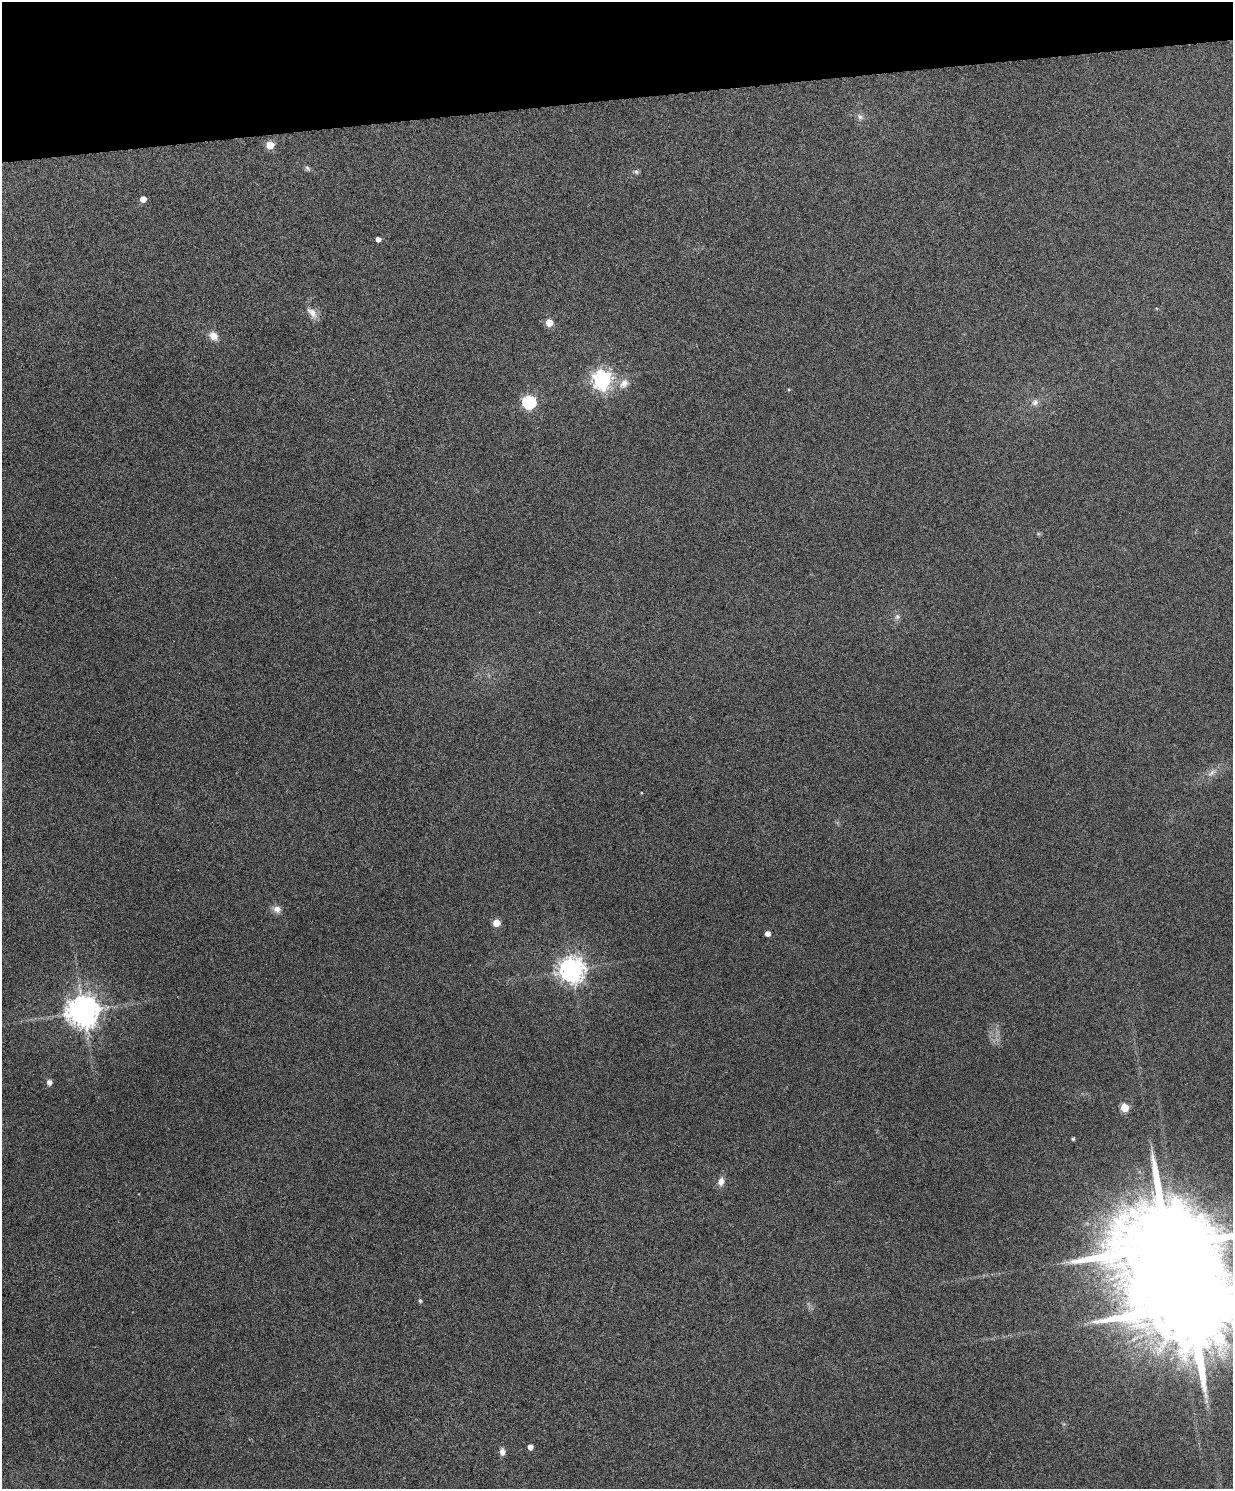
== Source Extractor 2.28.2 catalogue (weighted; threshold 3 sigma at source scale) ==
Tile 3 of 4 x 3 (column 3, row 1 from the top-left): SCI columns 2465-3695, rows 3118-4604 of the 4928 x 4863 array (HDU 1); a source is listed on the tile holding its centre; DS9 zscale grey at full resolution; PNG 1235 x 1491 px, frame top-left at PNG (2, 2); no overlay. Shown black and unused: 7% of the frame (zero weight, under 4 of 8 exposures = <1% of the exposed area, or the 3 px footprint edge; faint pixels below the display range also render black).
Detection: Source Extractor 2.28.2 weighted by HDU 2 'WHT'; one run over the whole footprint, this tile lists its part. Background 0.0712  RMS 0.0043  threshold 0.0176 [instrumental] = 3 sigma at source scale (4.09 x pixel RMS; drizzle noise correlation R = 1.36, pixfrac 0.8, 0.05/0.05 arcsec/px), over >= 5 px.
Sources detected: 32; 2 too faint to see at this stretch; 1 inside a brighter object's white glare — not listed; the other 29 listed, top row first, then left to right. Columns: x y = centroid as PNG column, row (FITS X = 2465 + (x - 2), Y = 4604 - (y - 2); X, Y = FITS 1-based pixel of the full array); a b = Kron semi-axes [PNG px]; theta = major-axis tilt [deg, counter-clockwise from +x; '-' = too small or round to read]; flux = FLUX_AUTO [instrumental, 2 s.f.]
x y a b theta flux
860 117 10 7 -57 1.5
270 145 5 5 - 14
636 172 7 6 - 0.93
143 199 5 4 - 4.8
378 239 4 4 - 2.2
312 313 18 9 -49 3.2
549 322 5 5 - 11
213 336 13 9 -43 3.5
602 379 7 7 - 210
624 384 17 11 44 4.2
789 389 4 3 - 0.37
529 402 6 6 - 73
1035 402 11 9 34 2.2
897 617 8 7 - 1.4
641 793 4 2 - 0.29
277 909 11 9 -20 2.4
496 923 5 5 - 10
767 933 4 4 - 2.8
572 970 8 8 - 420
83 1011 9 9 - 780
49 1082 5 4 - 2.6
1125 1107 5 5 - 17
1073 1139 3 3 - 0.61
721 1181 9 7 78 2.7
1167 1246 28 19 5 12000
420 1301 5 4 - 0.71
1206 1401 7 5 -49 0.89
530 1447 4 4 - 2.7
502 1452 8 6 -86 2
Isophote crosses this tile's border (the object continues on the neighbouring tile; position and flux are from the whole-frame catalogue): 1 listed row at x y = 1167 1246